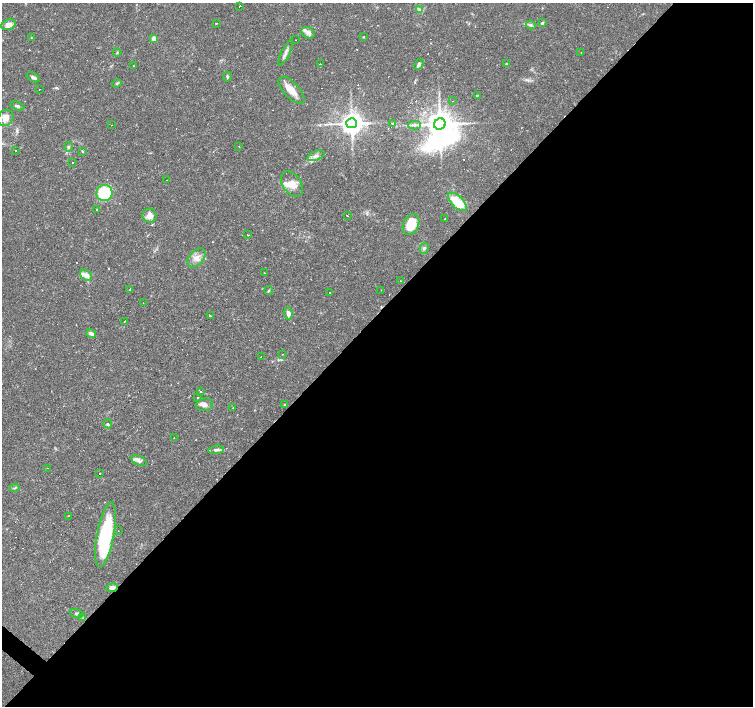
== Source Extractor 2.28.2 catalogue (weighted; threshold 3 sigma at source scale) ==
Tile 12 of 4 x 4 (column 4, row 3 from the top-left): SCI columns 4507-6008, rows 1637-3043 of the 6008 x 6021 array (HDU 1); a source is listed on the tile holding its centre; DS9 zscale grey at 2 x 2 block average (1 PNG px = mean of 2 x 2 image px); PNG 755 x 708 px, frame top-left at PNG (2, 3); each listed source drawn as its Kron ellipse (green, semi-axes under 4 px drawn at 4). Shown black and unused: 55% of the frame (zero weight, under 2 of 3 exposures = <1% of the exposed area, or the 3 px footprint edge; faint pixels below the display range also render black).
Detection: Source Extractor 2.28.2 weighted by HDU 2 'WHT'; one run over the whole footprint, this tile lists its part. Background 0.0366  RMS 0.0033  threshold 0.0148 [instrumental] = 3 sigma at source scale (4.5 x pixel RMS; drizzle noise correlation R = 1.50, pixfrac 1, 0.0396/0.0396 arcsec/px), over >= 5 px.
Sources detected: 122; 2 inside a brighter object's white glare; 33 cosmic-ray / hot-pixel residue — neither listed nor drawn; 5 inside a brighter listed object's ellipse — not listed separately; the other 82 listed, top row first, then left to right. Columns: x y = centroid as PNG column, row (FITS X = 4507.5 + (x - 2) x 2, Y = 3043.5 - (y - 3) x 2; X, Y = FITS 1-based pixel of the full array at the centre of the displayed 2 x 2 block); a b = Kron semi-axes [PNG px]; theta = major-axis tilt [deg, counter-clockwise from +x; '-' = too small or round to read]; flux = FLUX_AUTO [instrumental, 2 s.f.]
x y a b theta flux
239 6 2 2 - 1.5
419 9 4 3 - 1.1
216 23 2 2 - 0.44
542 23 4 3 - 1.1
8 25 7 5 23 5.6
531 25 5 4 - 1.5
308 33 7 5 -26 3.9
363 37 3 2 - 0.49
31 38 2 2 - 1
154 38 4 3 - 4.9
296 40 2 2 - 0.23
117 52 4 2 - 0.7
286 52 14 3 65 3.2
581 53 2 2 - 0.32
320 64 2 2 - 0.43
419 64 6 3 63 2.6
506 64 3 2 - 0.56
133 66 3 2 - 0.51
33 77 7 4 -25 1.8
227 77 5 3 - 1
117 84 5 3 - 0.88
39 89 2 2 - 0.77
291 90 17 7 -46 9.6
477 96 2 2 - 0.66
453 101 2 2 - 0.36
18 106 7 4 -18 2
6 118 8 7 - 7.1
351 123 5 5 - 780
392 124 2 2 - 2.2
440 124 6 5 - 1400
112 125 2 2 - 0.72
415 125 6 3 0 1.9
239 146 2 2 - 0.42
68 147 5 3 - 1.3
16 150 2 2 - 0.37
82 151 3 2 - 0.48
316 156 9 4 21 3
72 163 2 2 - 0.6
166 180 2 2 - 0.8
292 184 14 9 -55 8.1
104 193 8 8 - 49
457 202 12 5 -44 23
96 210 3 2 - 0.47
150 215 7 7 - 6.4
347 215 2 2 - 3
445 219 2 2 - 0.44
411 224 11 8 66 21
248 235 2 2 - 0.6
424 248 6 4 75 1.7
197 258 11 7 49 5.5
264 273 2 2 - 0.56
86 275 6 5 - 4.7
401 281 2 2 - 0.37
130 289 4 2 - 0.55
269 290 4 3 - 0.71
381 290 2 2 - 0.7
329 293 2 2 - 0.42
143 303 2 2 - 0.27
288 313 6 4 -81 3.5
210 315 2 2 - 1.9
124 321 2 2 - 0.35
91 333 5 3 - 2.7
283 354 2 2 - 1.1
261 357 2 2 - 5.1
200 391 2 2 - 0.66
198 397 2 2 - 1.5
204 405 8 6 7 3.8
285 405 4 2 - 0.64
233 408 2 2 - 0.81
108 424 4 3 - 2
174 438 2 2 - 1
216 450 7 4 10 2.1
139 460 8 4 -25 2.3
47 468 2 2 - 0.68
100 474 2 2 - 8.2
15 488 5 3 - 0.94
68 516 2 2 - 0.74
118 531 2 2 - 0.4
106 535 33 8 79 77
112 588 6 4 9 3.3
77 613 7 4 -13 1.6
83 618 3 2 - 0.62
Overlapping masked pixels (flux is a lower limit): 1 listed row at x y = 112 588
Diffuse or blended objects may show on this block-average render without a row.